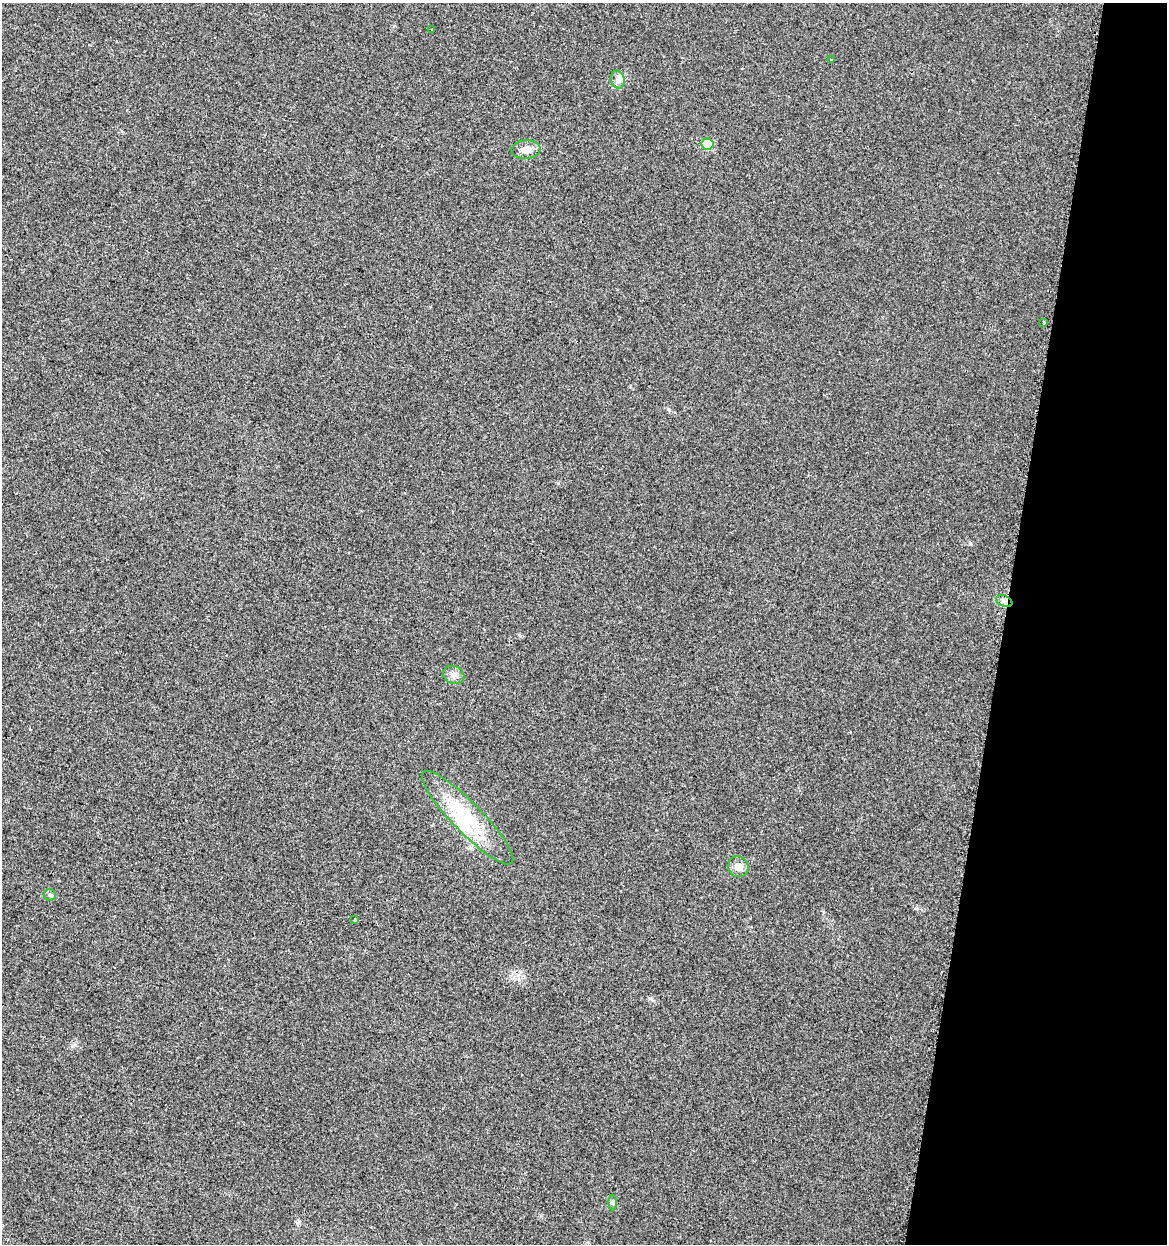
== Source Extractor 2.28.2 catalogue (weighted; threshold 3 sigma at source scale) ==
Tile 8 of 4 x 4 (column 4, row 2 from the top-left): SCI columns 3792-4956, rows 2492-3733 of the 5195 x 5001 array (HDU 1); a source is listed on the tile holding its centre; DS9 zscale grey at full resolution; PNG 1169 x 1246 px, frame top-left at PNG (2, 3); each listed source drawn as its Kron ellipse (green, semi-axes under 4 px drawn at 4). Shown black and unused: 14% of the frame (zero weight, under 2 of 3 exposures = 2% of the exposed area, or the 3 px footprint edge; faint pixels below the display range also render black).
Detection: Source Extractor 2.28.2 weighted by HDU 2 'WHT'; one run over the whole footprint, this tile lists its part. Background 0.0194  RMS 0.0063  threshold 0.0285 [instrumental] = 3 sigma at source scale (4.5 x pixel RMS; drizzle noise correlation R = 1.50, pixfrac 1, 0.0396/0.0396 arcsec/px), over >= 5 px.
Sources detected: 14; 1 inside a brighter object's white glare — neither listed nor drawn; the other 13 listed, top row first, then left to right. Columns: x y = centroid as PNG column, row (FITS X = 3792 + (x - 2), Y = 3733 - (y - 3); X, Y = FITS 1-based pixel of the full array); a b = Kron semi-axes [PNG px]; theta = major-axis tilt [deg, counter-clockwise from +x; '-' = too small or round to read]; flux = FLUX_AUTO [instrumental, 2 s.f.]
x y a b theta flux
432 30 3 3 - 1.7
831 60 3 3 - 1.1
618 80 9 6 -75 2.6
707 144 6 5 - 22
526 150 14 9 3 5.6
1044 322 3 3 - 1
1004 601 8 5 -25 2
454 675 11 9 -22 3.3
468 818 64 15 -46 37
738 867 10 10 - 5.1
50 895 6 5 - 1.3
355 919 3 3 - 1.1
613 1202 8 4 -90 1.2
Overlapping masked pixels (flux is a lower limit): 1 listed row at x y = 1004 601
Unlisted compact peaks at least as high as the median listed source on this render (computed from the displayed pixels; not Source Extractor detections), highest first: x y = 970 544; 668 409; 73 1046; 519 635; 916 908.